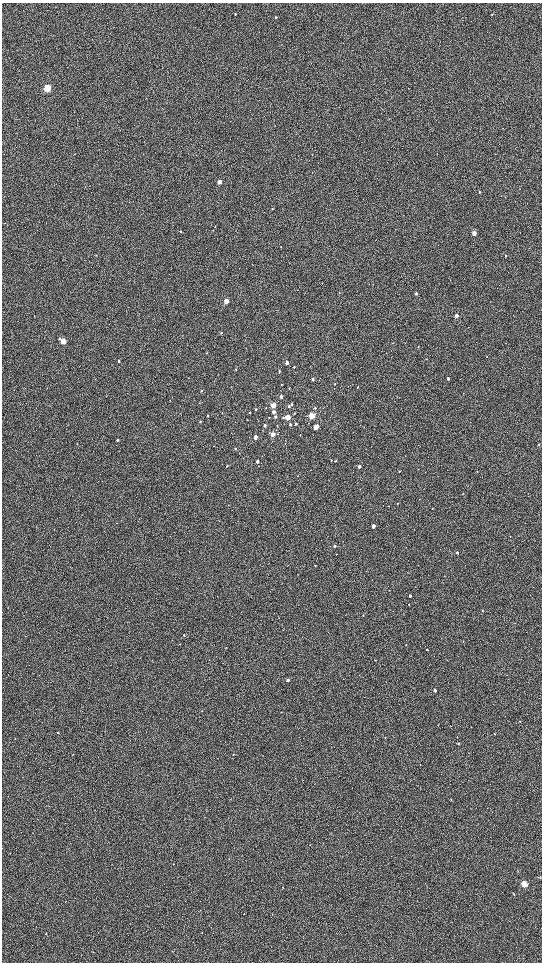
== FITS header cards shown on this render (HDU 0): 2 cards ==
NAXIS1  =                 1080 / length of data axis 1
NAXIS2  =                 1920 / length of data axis 2

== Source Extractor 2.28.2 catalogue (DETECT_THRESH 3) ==
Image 1080 x 1920 px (HDU 0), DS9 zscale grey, zoomed out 1/2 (1 PNG px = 2 x 2 image px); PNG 544 x 964 px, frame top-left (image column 1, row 1919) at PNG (2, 3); no overlay
Background 603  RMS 57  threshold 172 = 3 sigma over >= 5 px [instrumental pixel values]
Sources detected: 120; all 120 listed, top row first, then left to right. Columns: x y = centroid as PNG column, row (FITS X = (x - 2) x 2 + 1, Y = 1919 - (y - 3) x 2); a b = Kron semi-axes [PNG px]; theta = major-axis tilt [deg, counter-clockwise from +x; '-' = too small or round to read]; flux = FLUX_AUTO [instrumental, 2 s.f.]
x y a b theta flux
235 14 2 2 - 9300
492 14 3 2 - 9500
276 17 3 3 - 10000
47 88 3 3 - 930000
389 119 2 2 - 5300
318 163 2 1 - 2800
219 182 3 3 - 95000
480 192 4 2 - 4400
272 209 2 2 - 8400
215 226 2 2 - 4100
180 231 2 2 - 16000
474 233 3 2 - 220000
506 255 2 2 - 13000
450 280 2 2 - 5100
322 283 2 2 - 3400
339 292 2 2 - 4800
416 293 3 2 - 24000
226 301 3 3 - 230000
34 316 4 2 - 4900
456 316 2 2 - 130000
221 333 2 2 - 9800
59 338 3 3 - 9400
63 341 3 3 - 240000
393 343 2 2 - 3400
418 347 2 2 - 4000
206 353 3 3 - 8400
386 353 2 1 - 3200
487 357 2 2 - 4800
119 361 3 3 - 13000
287 363 3 2 - 76000
310 366 2 1 - 3300
294 367 2 2 - 11000
236 370 3 2 - 7000
279 371 2 2 - 19000
313 379 2 2 - 35000
448 379 2 2 - 34000
282 384 2 2 - 4100
335 384 2 2 - 6600
357 387 2 2 - 11000
289 388 3 2 - 6900
201 391 2 2 - 7900
463 393 2 1 - 3200
281 397 3 2 - 38000
292 404 2 2 - 13000
273 405 3 2 - 210000
289 406 3 2 - 13000
315 408 2 2 - 9200
256 409 3 2 - 10000
274 412 3 2 - 58000
250 413 2 2 - 12000
294 414 2 2 - 13000
207 416 2 2 - 8800
311 416 3 3 - 490000
269 417 2 2 - 5100
275 417 3 2 - 28000
288 417 3 3 - 300000
200 421 3 2 - 8700
296 424 3 2 - 13000
265 425 2 2 - 40000
277 425 3 2 - 6300
290 425 2 2 - 16000
316 427 3 3 - 200000
273 434 3 2 - 160000
300 435 2 2 - 4600
255 437 3 2 - 83000
118 440 2 2 - 15000
285 443 2 1 - 3400
539 445 3 3 - 11000
235 449 3 2 - 10000
331 460 2 2 - 9200
257 461 2 2 - 52000
335 461 3 3 - 11000
227 466 2 2 - 12000
359 466 2 2 - 72000
399 471 3 2 - 4400
477 471 2 2 - 5000
463 493 3 2 - 5000
397 504 2 2 - 8400
228 505 2 2 - 3600
388 506 2 2 - 6600
432 508 3 2 - 4700
373 526 2 2 - 110000
510 536 2 1 - 4900
335 546 3 2 - 17000
457 552 2 2 - 28000
336 554 2 1 - 5000
315 566 2 2 - 7400
389 590 2 1 - 3200
410 596 2 2 - 35000
409 604 2 2 - 6800
482 611 2 2 - 8300
363 615 2 2 - 5000
283 630 3 2 - 3400
184 635 2 2 - 13000
180 644 3 2 - 3500
406 645 2 2 - 4300
226 647 2 1 - 3200
427 650 2 2 - 8900
288 680 2 2 - 32000
435 691 2 2 - 51000
520 721 3 2 - 6400
58 733 2 2 - 9100
494 734 3 2 - 5200
457 737 2 2 - 4200
385 738 3 2 - 6000
15 739 2 2 - 4100
458 743 3 3 - 11000
233 754 2 1 - 6500
72 755 2 2 - 4500
451 799 3 2 - 5600
310 845 2 2 - 4100
229 859 3 2 - 3400
173 864 3 2 - 3800
524 884 4 3 - 420000
283 887 2 1 - 3700
514 894 4 1 - 4900
66 901 2 2 - 3200
272 914 3 2 - 3900
202 932 2 2 - 3900
46 934 3 2 - 6200